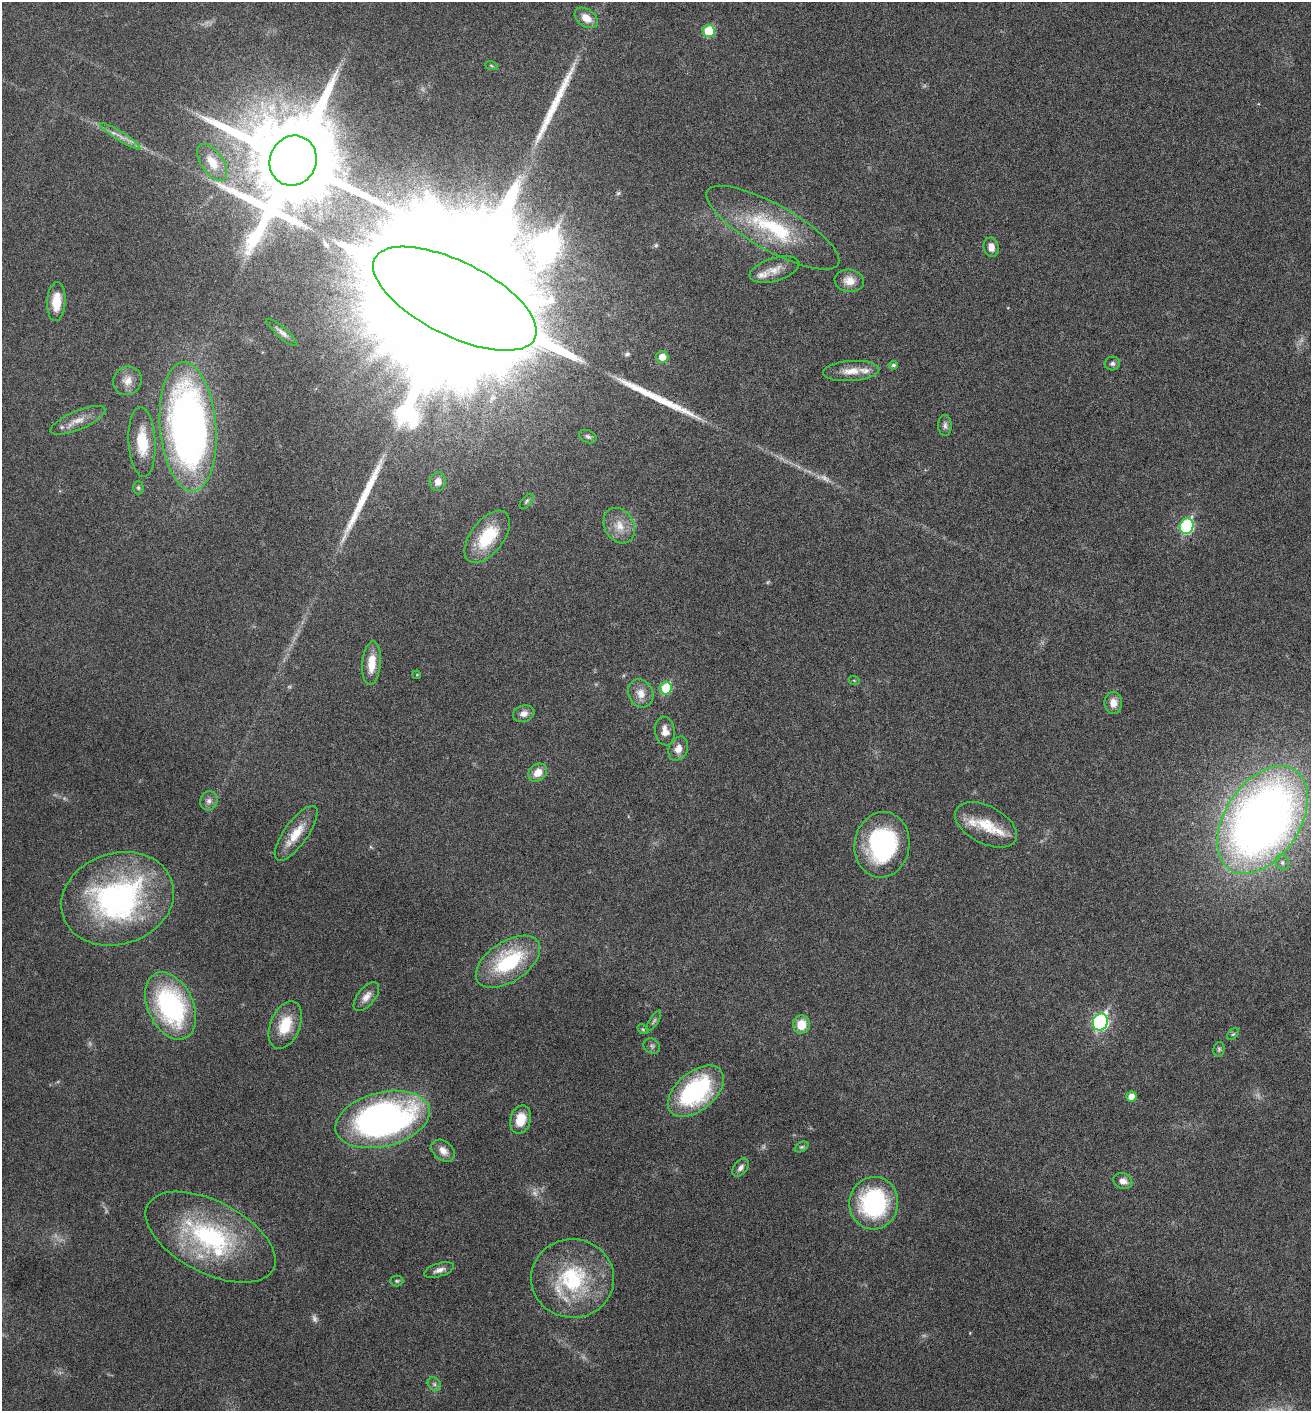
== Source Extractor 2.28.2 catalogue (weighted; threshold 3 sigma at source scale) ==
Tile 6 of 4 x 4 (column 2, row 2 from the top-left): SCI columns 1458-2766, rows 2833-4241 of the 5668 x 5660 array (HDU 1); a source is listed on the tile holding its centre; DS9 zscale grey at full resolution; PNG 1313 x 1413 px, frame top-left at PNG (2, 2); each listed source drawn as its Kron ellipse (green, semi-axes under 4 px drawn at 4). Nothing masked; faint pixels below the display range render black.
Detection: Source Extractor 2.28.2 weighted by HDU 2 'WHT'; one run over the whole footprint, this tile lists its part. Background 0.027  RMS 0.0026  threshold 0.0105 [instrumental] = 3 sigma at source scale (4.09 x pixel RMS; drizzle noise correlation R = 1.36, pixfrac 0.8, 0.05/0.05 arcsec/px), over >= 5 px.
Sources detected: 87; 8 too faint to see at this stretch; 3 long thin detections or spike segments (spike, bleed or trail) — neither listed nor drawn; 5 inside a brighter listed object's ellipse — not listed separately; the other 71 listed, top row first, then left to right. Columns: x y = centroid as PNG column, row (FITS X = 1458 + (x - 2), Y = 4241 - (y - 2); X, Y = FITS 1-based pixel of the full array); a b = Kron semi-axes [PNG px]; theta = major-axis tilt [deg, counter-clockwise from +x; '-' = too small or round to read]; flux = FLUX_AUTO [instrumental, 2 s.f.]
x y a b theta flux
586 18 13 8 -35 3.1
709 31 6 6 - 9.9
491 65 6 4 -20 0.32
120 136 23 4 -32 1.8
293 161 25 23 63 5900
212 162 21 11 -56 4.4
773 228 75 23 -29 22
991 247 10 7 -78 1.8
774 270 26 11 17 3.2
849 281 15 11 -8 2.8
455 299 89 37 -27 59000
56 302 19 9 86 4.9
282 332 20 5 -41 1.2
662 357 6 6 - 2.9
1112 363 8 7 - 0.69
893 365 4 4 - 0.52
851 371 28 10 4 3.7
128 381 15 13 43 2.5
78 420 29 9 23 3.2
945 425 10 6 -86 0.85
188 427 65 28 -85 140
588 437 9 6 -26 0.71
142 442 35 13 -87 7.6
438 482 9 8 - 1.9
138 488 7 5 -89 0.45
526 501 9 4 49 0.49
619 526 19 14 -60 3.8
1187 526 8 7 - 28
487 537 30 16 52 11
371 663 22 9 86 4.5
417 675 4 3 - 0.18
854 680 6 3 -20 0.24
666 688 6 6 - 12
641 693 14 12 -62 2.7
1113 703 11 9 89 2.3
524 714 11 8 17 1.4
665 731 14 10 -80 2.1
678 749 12 9 65 2.2
538 773 10 8 39 3
209 801 9 8 - 1.2
1263 820 59 37 57 220
986 825 34 18 -27 7.8
296 833 33 11 54 5.5
882 845 33 27 82 32
1282 862 8 6 -61 0.81
118 899 57 45 18 61
508 962 36 20 33 21
366 997 17 8 51 1.9
171 1006 36 23 -65 41
654 1021 12 4 57 0.57
1100 1022 8 7 - 49
285 1025 25 15 68 6.9
801 1025 9 8 - 4.3
643 1029 6 4 -30 0.32
1233 1034 7 4 44 0.37
652 1046 9 7 -36 0.7
1219 1049 7 5 76 0.46
696 1091 32 19 40 32
1131 1097 5 5 - 2.8
383 1119 48 27 14 97
520 1120 14 10 75 4.9
802 1147 7 4 25 0.4
443 1151 13 9 -41 2.1
741 1168 10 6 51 1
1123 1181 9 7 -22 1.5
874 1203 26 24 81 32
210 1237 71 36 -27 37
439 1270 15 6 17 1.4
572 1278 41 39 -4 24
397 1281 6 5 - 0.45
434 1384 7 6 - 0.64